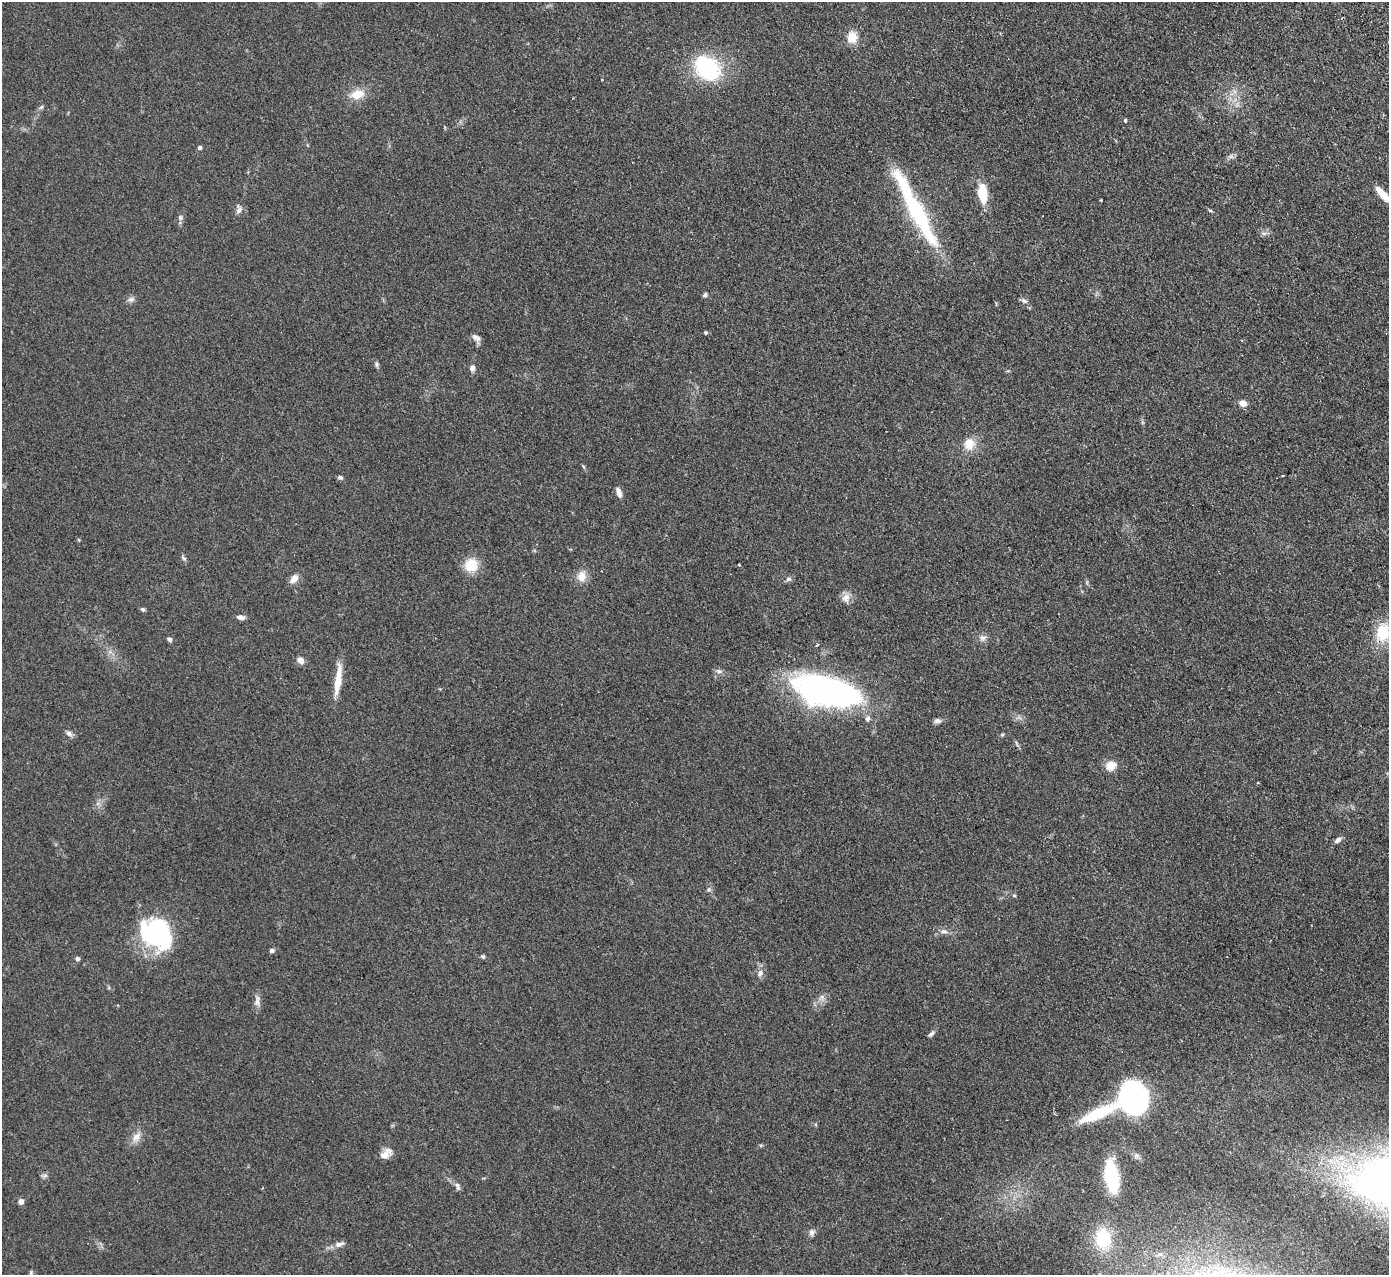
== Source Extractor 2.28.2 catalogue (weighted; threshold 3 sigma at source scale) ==
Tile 10 of 4 x 4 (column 2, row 3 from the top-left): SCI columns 1442-2828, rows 1455-2727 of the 5655 x 5585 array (HDU 1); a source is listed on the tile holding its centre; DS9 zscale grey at full resolution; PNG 1391 x 1277 px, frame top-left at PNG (2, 2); no overlay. Shown black and unused: <1% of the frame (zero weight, under 2 of 3 exposures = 3% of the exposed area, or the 3 px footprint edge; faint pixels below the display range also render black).
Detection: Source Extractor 2.28.2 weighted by HDU 2 'WHT'; one run over the whole footprint, this tile lists its part. Background 0.145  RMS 0.01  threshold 0.0452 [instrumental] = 3 sigma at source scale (4.5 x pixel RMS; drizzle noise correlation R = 1.50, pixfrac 1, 0.05/0.05 arcsec/px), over >= 5 px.
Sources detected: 77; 2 inside a brighter object's white glare — not listed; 2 inside a brighter listed object's ellipse — not listed separately; the other 73 listed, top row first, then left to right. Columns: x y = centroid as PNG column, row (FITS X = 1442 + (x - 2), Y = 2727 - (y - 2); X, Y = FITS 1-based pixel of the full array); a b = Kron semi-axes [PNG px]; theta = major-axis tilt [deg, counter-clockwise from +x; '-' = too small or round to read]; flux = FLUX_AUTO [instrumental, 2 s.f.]
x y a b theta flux
852 37 14 12 90 13
707 68 25 18 -45 100
357 94 18 12 19 15
41 107 7 5 45 1.7
1125 120 5 4 - 1.2
199 147 4 4 - 3.1
983 193 23 9 -85 26
1382 194 20 7 -48 15
1101 200 3 2 - 1
239 209 13 7 81 4.1
1210 210 6 3 -19 1.2
918 213 51 22 -62 75
180 218 8 6 -89 2.5
1264 233 9 4 -8 2.4
705 295 6 5 - 1.7
131 299 9 7 23 3.3
1024 301 10 5 -32 2.8
706 332 4 4 - 1.6
474 336 14 7 -55 4.6
377 364 7 5 -88 1.9
472 368 7 6 - 3.8
1243 403 7 6 - 7.5
969 444 18 15 79 14
1283 476 3 2 - 0.86
340 477 7 5 -20 2
619 492 12 5 -70 5.1
183 558 10 4 -42 1.9
471 565 17 16 - 19
739 565 3 3 - 2
582 576 14 12 82 9.9
294 579 13 8 50 6.6
788 579 8 5 17 2.6
846 598 13 10 65 7
143 609 5 5 - 2
241 617 10 6 -6 3.5
1383 632 26 18 75 31
983 638 9 8 - 4
169 639 6 5 - 2.5
817 645 3 3 - 1.8
300 660 8 6 -43 6.5
719 671 9 6 -10 3
338 680 40 7 83 18
828 692 58 23 -13 420
867 718 8 7 - 2.7
937 721 10 6 7 3
69 734 9 6 -34 3.4
1002 735 5 4 - 1.1
1017 743 9 3 -69 1.6
1111 766 5 5 - 43
1338 840 10 6 38 3.5
708 889 6 6 - 2.2
1014 895 5 3 - 1.1
944 931 10 6 -1 3.8
157 935 31 26 -44 130
272 950 6 5 - 2.5
483 957 5 5 - 1.8
77 959 5 5 - 2.7
760 973 9 7 54 4.5
822 997 7 4 -72 2.3
257 1001 16 7 90 5.2
931 1033 10 5 44 2.6
1133 1098 19 17 -84 290
1097 1114 49 11 25 41
136 1137 16 10 51 8.2
384 1155 16 10 13 7.5
45 1176 7 4 1 2.1
1110 1177 30 14 -83 65
457 1186 11 6 -77 3
21 1201 4 4 - 8.9
812 1232 9 7 74 3.5
1103 1239 25 18 -81 49
339 1244 13 6 18 5.1
31 1274 11 4 87 2.5
Isophote crosses this tile's border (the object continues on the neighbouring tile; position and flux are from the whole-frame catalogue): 3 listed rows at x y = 1382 194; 1383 632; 31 1274